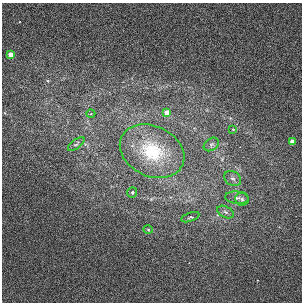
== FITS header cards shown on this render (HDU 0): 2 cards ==
NAXIS1  =                  300 / Width of image
NAXIS2  =                  300 / Height of image

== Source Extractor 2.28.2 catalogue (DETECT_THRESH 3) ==
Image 300 x 300 px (HDU 0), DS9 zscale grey, 1 PNG px = 1 image px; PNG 304 x 304 px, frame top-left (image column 1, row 300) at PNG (2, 3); each listed source drawn as its Kron ellipse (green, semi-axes under 4 px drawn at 4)
Background 0.00966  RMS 0.047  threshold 0.141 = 3 sigma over >= 5 px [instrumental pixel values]
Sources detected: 15; all 15 listed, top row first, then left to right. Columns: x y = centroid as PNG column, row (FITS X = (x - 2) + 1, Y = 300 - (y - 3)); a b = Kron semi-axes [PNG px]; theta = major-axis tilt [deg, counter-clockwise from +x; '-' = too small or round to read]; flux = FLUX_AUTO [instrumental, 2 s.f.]
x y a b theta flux
11 55 4 3 - 94
167 113 4 3 - 110
91 114 4 3 - 2.5
233 129 4 3 - 3.3
292 142 3 3 - 60
76 144 10 4 37 6.8
211 144 8 6 35 8.5
152 151 33 25 -25 210
233 178 9 7 -33 11
132 192 5 5 - 5.3
237 198 12 6 -6 14
242 199 6 6 - 9.5
226 212 9 5 -28 9.7
190 217 9 3 19 4.6
148 230 5 3 - 2.8